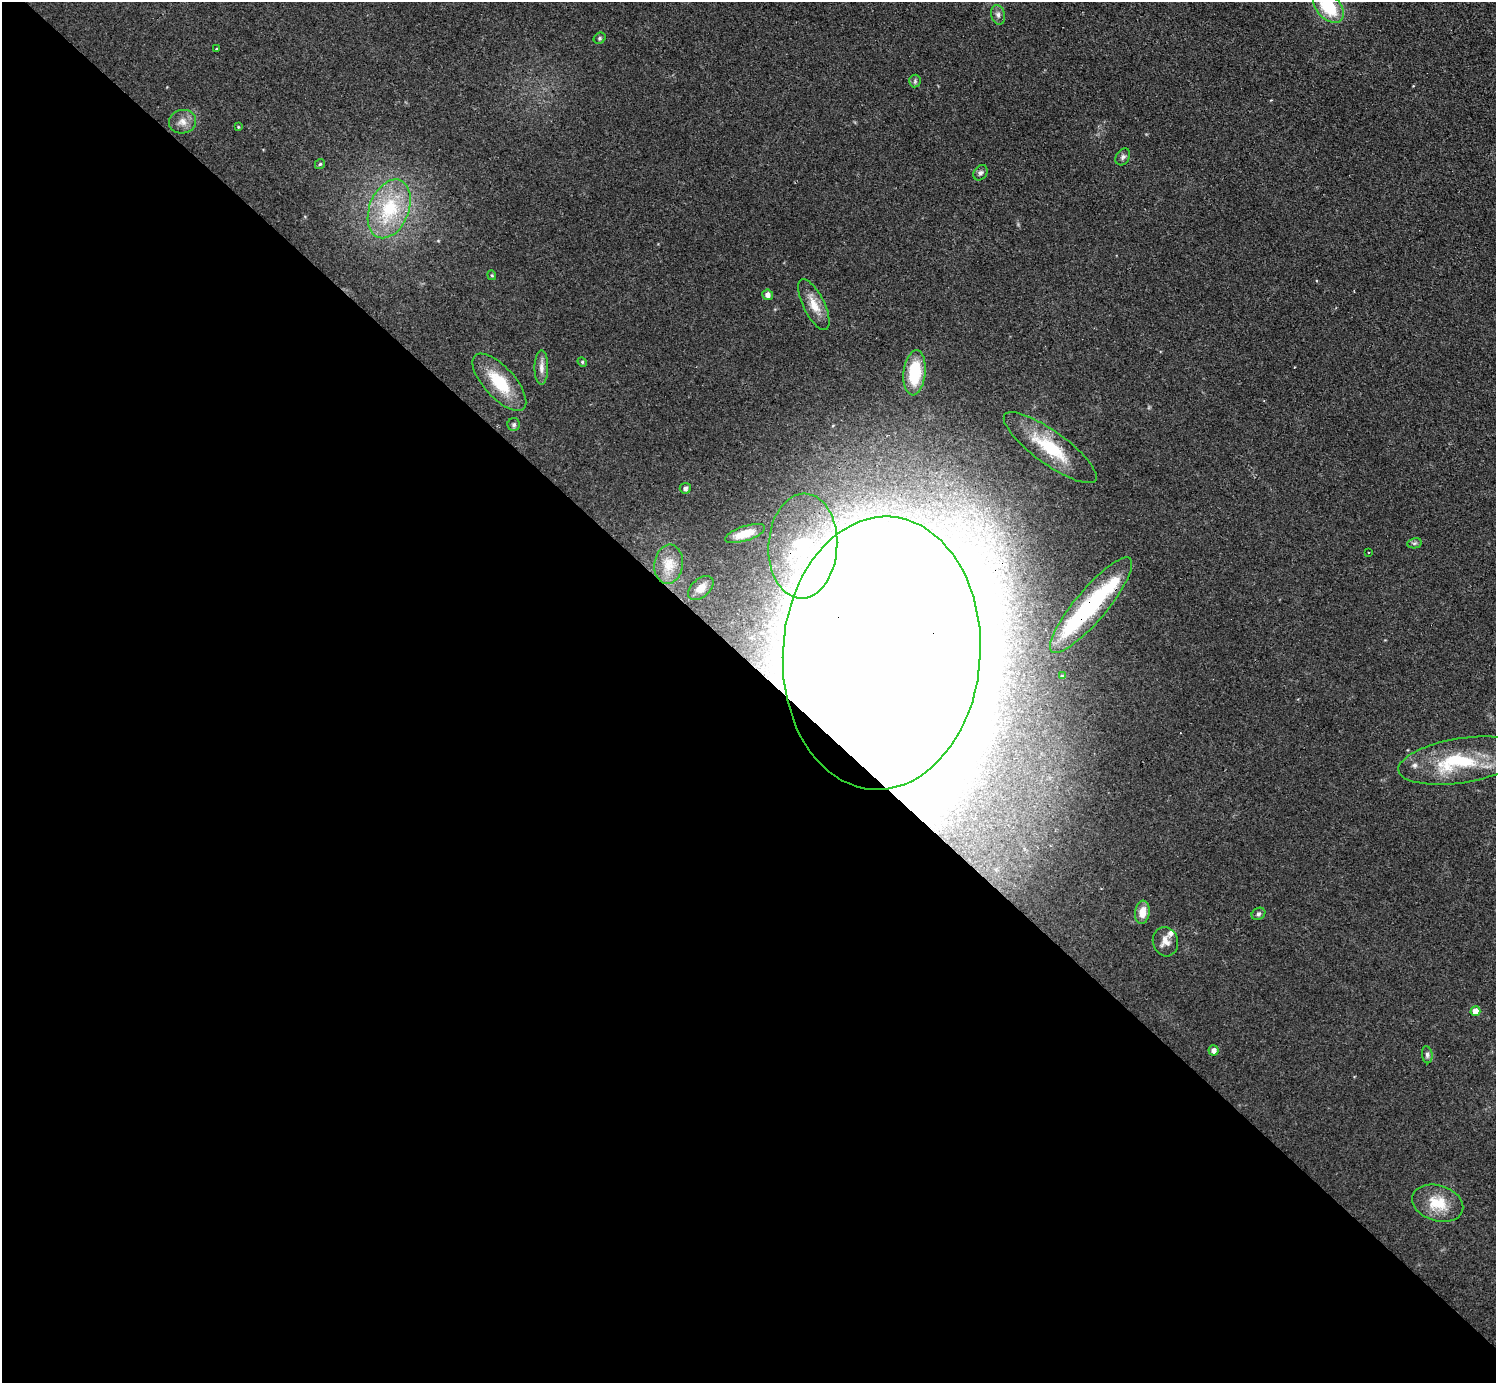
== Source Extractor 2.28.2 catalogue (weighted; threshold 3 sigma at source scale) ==
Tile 9 of 4 x 4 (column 1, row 3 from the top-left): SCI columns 58-1551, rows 1707-3087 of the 6152 x 6151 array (HDU 1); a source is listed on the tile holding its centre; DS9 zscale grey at full resolution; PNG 1498 x 1385 px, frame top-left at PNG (2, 2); each listed source drawn as its Kron ellipse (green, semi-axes under 4 px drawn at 4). Shown black and unused: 52% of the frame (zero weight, under 3 of 4 exposures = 1% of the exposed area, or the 3 px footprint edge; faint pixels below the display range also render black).
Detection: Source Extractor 2.28.2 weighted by HDU 2 'WHT'; one run over the whole footprint, this tile lists its part. Background 0.108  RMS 0.0067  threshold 0.0302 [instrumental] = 3 sigma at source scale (4.5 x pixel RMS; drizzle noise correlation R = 1.50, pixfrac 1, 0.05/0.05 arcsec/px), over >= 5 px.
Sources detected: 44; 3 inside a brighter object's white glare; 1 cosmic-ray / hot-pixel residue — neither listed nor drawn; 2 inside a brighter listed object's ellipse — not listed separately; the other 38 listed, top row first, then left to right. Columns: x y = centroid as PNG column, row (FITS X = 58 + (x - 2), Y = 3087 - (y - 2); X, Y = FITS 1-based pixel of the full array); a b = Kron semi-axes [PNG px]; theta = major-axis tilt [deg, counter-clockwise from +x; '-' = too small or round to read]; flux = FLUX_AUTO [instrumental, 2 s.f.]
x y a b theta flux
1328 7 19 11 -48 30
998 15 10 7 -75 2.5
600 38 6 5 - 1.2
216 49 3 2 - 0.49
915 81 6 5 - 1.3
182 122 14 12 11 5.7
238 127 4 4 - 0.61
1123 157 9 6 59 1.9
320 164 5 5 - 1.1
980 173 8 6 56 1.8
389 209 30 19 69 43
492 275 5 4 - 0.87
768 295 5 5 - 2.8
814 305 28 10 -64 10
582 362 5 4 - 0.89
541 368 17 7 90 4.3
915 373 23 11 84 31
499 382 36 15 -48 27
514 424 6 6 - 1.6
1050 448 56 16 -36 35
685 488 5 5 - 2.1
745 533 21 7 18 11
1415 543 7 5 11 1.3
803 546 52 34 87 69
1369 552 3 2 - 1
669 564 20 14 82 9.8
701 588 15 9 41 6.9
1091 605 61 16 50 65
882 653 136 99 86 11000
1062 676 4 3 - 0.75
1461 761 63 22 9 53
1142 912 12 7 82 8.2
1258 914 7 5 31 1.5
1165 942 15 12 -74 6
1475 1011 5 5 - 6.9
1214 1050 5 5 - 3.4
1427 1055 8 5 -84 1.7
1438 1203 26 17 -17 19
Overlapping masked pixels (flux is a lower limit): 3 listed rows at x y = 803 546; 1091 605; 882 653
Isophote crosses this tile's border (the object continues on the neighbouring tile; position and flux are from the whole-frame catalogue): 1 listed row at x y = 1328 7